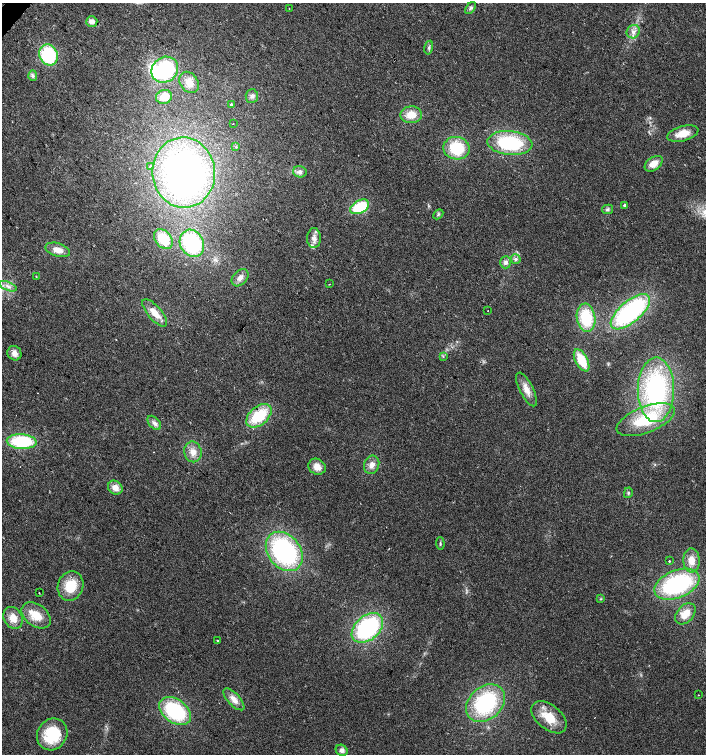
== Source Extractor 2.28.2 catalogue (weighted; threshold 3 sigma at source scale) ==
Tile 11 of 4 x 4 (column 3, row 3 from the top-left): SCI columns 2982-4388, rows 1509-3012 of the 6027 x 6021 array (HDU 1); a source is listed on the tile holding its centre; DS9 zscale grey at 2 x 2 block average (1 PNG px = mean of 2 x 2 image px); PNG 708 x 756 px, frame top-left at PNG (2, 3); each listed source drawn as its Kron ellipse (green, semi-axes under 4 px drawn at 4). Shown black and unused: <1% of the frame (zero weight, under 2 of 3 exposures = <1% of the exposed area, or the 3 px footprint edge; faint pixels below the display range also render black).
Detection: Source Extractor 2.28.2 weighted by HDU 2 'WHT'; one run over the whole footprint, this tile lists its part. Background 0.0392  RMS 0.008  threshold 0.0359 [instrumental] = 3 sigma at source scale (4.5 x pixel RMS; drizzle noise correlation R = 1.50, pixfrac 1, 0.0396/0.0396 arcsec/px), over >= 5 px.
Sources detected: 76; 1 inside a brighter object's white glare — neither listed nor drawn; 1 inside a brighter listed object's ellipse — not listed separately; the other 74 listed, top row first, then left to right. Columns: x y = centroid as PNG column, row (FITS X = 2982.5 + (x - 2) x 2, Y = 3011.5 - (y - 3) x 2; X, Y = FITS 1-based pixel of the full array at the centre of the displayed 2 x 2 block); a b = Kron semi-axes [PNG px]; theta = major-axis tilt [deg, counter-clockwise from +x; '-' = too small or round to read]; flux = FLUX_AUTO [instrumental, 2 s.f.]
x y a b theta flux
289 8 2 2 - 0.84
470 8 7 4 51 4
92 21 5 5 - 7.8
633 32 7 6 - 9.7
429 48 7 4 77 4.3
49 55 11 9 -67 120
165 70 14 12 39 150
33 75 5 4 - 3.9
189 82 11 8 -55 20
252 96 7 6 - 6.9
164 97 8 7 - 26
232 105 2 2 - 7.5
411 115 10 8 2 28
233 123 2 2 - 1.9
683 134 16 7 15 29
510 143 22 12 -6 140
236 147 3 2 - 1.2
456 148 13 11 -11 73
654 164 10 6 36 19
151 166 3 3 - 3
300 172 7 5 -14 7.7
184 173 35 31 -85 640
625 205 2 2 - 5.4
360 207 10 6 28 78
607 209 5 4 - 4.1
438 214 6 3 46 3.2
314 238 10 7 89 12
163 239 11 8 -50 55
192 243 14 11 -62 160
58 250 13 6 -17 17
516 259 5 5 - 4.6
506 262 6 5 - 7.7
36 276 3 2 - 1
240 278 10 7 46 12
329 284 2 2 - 1
8 286 9 3 -22 7
488 310 2 2 - 1.1
630 312 24 10 40 280
155 313 17 6 -49 25
586 318 14 9 -82 82
14 353 7 7 - 12
443 356 3 2 - 1.5
582 360 12 6 -62 50
526 389 18 6 -63 19
656 390 32 18 90 310
259 416 14 9 39 81
646 420 31 13 21 110
154 423 8 5 -47 7.8
22 442 15 7 -3 120
193 452 10 8 -78 18
372 465 9 7 70 13
317 467 9 7 -31 18
115 488 8 6 -36 16
628 493 5 3 - 2.5
440 544 6 3 -88 2.7
284 551 22 16 -51 290
692 560 12 8 -86 22
669 561 2 2 - 2.2
677 584 24 13 22 230
71 586 15 12 73 48
39 593 2 2 - 0.87
601 599 3 2 - 1.3
685 614 12 8 49 26
36 615 16 11 -37 34
13 618 11 9 -62 22
367 628 18 12 41 230
217 640 2 2 - 1.1
698 695 2 2 - 0.77
234 699 14 6 -47 16
485 703 21 16 42 180
175 711 18 12 -35 150
549 717 20 12 -39 43
52 734 16 14 56 83
342 750 6 5 - 7.2
Diffuse or blended objects may show on this block-average render without a row.